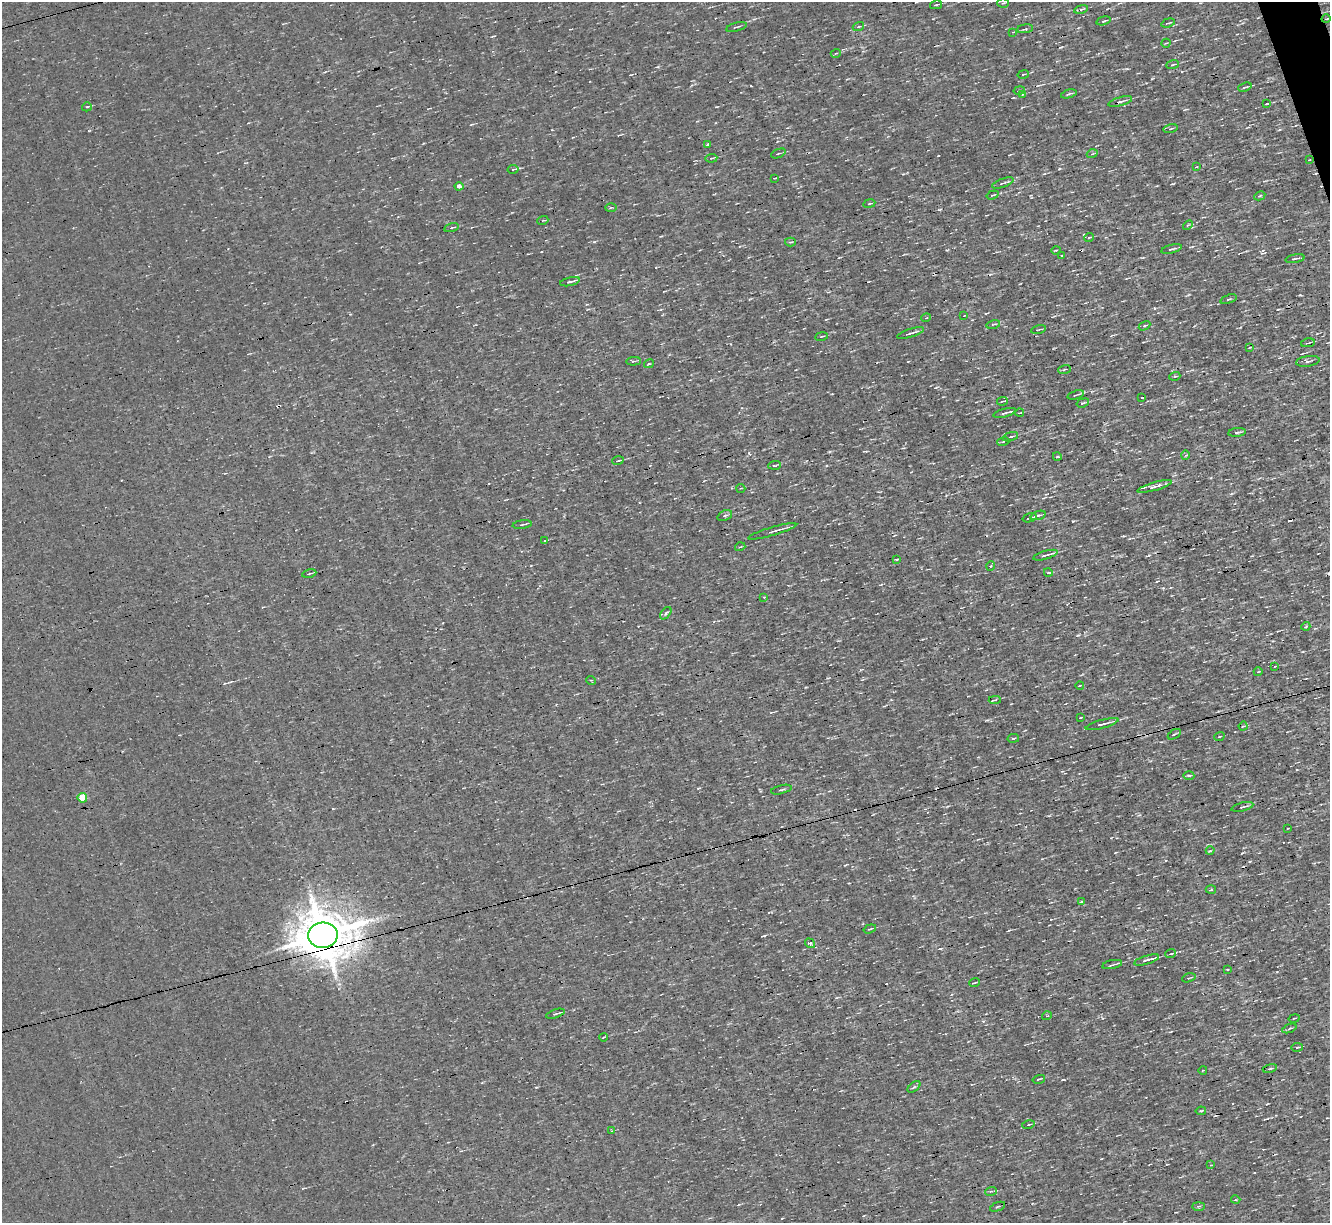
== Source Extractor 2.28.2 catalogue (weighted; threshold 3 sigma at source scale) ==
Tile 10 of 4 x 4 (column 2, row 3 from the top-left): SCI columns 1329-2656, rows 1481-2701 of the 5312 x 5277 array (HDU 1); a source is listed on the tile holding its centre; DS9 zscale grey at full resolution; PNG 1332 x 1225 px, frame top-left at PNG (2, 2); each listed source drawn as its Kron ellipse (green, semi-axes under 4 px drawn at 4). Shown black and unused: <1% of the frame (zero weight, under 3 of 4 exposures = <1% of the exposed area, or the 3 px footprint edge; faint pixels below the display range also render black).
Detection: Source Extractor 2.28.2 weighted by HDU 2 'WHT'; one run over the whole footprint, this tile lists its part. Background 3.45e-04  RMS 0.044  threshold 0.199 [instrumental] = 3 sigma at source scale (4.5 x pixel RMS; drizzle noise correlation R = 1.50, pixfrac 1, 0.05/0.05 arcsec/px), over >= 5 px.
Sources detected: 146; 7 cosmic-ray / hot-pixel residue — neither listed nor drawn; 2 inside a brighter listed object's ellipse — not listed separately; the other 137 listed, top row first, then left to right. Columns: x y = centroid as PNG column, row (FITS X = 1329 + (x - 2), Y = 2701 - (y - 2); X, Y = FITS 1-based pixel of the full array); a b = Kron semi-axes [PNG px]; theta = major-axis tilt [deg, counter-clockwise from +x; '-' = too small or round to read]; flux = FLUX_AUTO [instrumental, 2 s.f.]
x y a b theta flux
1003 3 6 4 4 7
936 5 6 2 12 7.1
1081 9 7 3 14 7.5
1326 19 4 3 - 3.7
1104 21 7 3 16 7.2
1168 23 7 2 18 5.5
736 27 10 2 16 5.7
858 27 6 2 19 4.6
1025 29 8 2 9 5.6
1013 32 3 3 - 3.4
1166 43 5 3 - 5.1
836 53 5 3 - 4.6
1172 65 6 3 18 5.7
1023 74 6 2 14 4
1245 87 7 3 20 6.9
1019 90 6 3 11 4.2
1023 94 4 3 - 4.4
1069 94 8 4 17 8
1120 102 12 3 16 14
1267 104 4 2 - 7.4
87 107 5 4 - 6.7
1171 129 7 3 11 6.5
708 144 3 3 - 4.3
778 153 8 2 22 4.5
1092 154 5 3 - 5.1
711 158 6 2 5 4.4
1310 160 3 2 - 4.4
1196 167 4 2 - 3.1
513 169 5 2 - 4.7
775 178 3 2 - 3.1
1003 183 11 3 21 8.1
459 186 4 4 - 25
993 195 6 3 19 5.8
1260 196 6 4 28 5.8
869 203 6 3 10 4.8
611 208 5 3 - 4.3
543 220 6 3 20 4.7
1188 225 6 3 44 4.5
451 228 7 3 15 6.4
1089 238 5 3 - 5.4
790 242 5 4 - 6.2
1171 249 10 3 15 9.3
1056 250 4 3 - 3.4
1062 255 3 2 - 3.4
1295 259 9 3 11 8
570 282 10 2 13 12
1228 299 8 3 21 5.8
964 316 3 2 - 4
926 318 5 3 - 3.9
993 324 7 3 13 4.9
1144 326 6 3 29 5.9
1038 329 7 2 11 5.9
910 333 14 2 17 12
822 336 6 2 10 4.7
1308 343 7 2 11 4.1
1250 347 3 2 - 2.9
633 361 7 3 4 5.6
1308 361 12 5 8 14
649 364 5 3 - 4.5
1064 369 6 3 19 5.1
1175 376 5 3 - 4.3
1076 395 8 3 18 6.8
1142 398 3 2 - 4.2
1002 401 5 2 - 4.7
1083 403 6 4 18 7
1020 412 4 2 - 2.9
1004 413 11 3 15 9.6
1237 432 9 3 6 6.4
1010 437 8 4 17 9.8
1003 441 6 3 11 5.8
1185 455 4 3 - 6.1
1057 456 4 3 - 4.4
618 461 6 3 18 5.7
775 465 6 2 5 5.7
1155 486 18 4 16 22
741 488 4 3 - 3.6
1038 515 8 3 17 8
725 516 7 5 23 9.6
1030 518 7 2 17 12
522 524 10 2 7 6.6
772 531 25 3 16 17
545 541 3 3 - 15
740 547 5 3 - 3.8
1045 555 13 3 16 16
896 559 3 3 - 6.5
991 566 5 3 - 3.9
1048 572 4 3 - 5.1
309 574 7 2 12 5.2
764 597 3 3 - 3.1
666 613 7 4 49 8.7
1306 626 4 3 - 4.2
1275 666 4 2 - 3
1258 672 4 3 - 3
591 680 5 3 - 4.3
1080 685 4 2 - 3.3
995 700 6 2 4 3.6
1080 718 4 2 - 3.5
1102 724 17 3 15 20
1243 726 4 3 - 3.9
1174 734 7 3 33 5.8
1219 737 5 2 - 3.8
1013 738 6 3 10 5.8
1189 776 5 3 - 7
781 790 10 2 13 6.1
82 798 5 4 - 100
1242 807 11 3 13 12
1288 828 3 2 - 2.8
1210 851 4 2 - 4.1
1211 890 5 3 - 4.2
1081 902 3 2 - 3.2
870 929 6 3 18 6.2
323 935 15 12 4 24000
810 943 5 4 - 8.6
1171 953 5 3 - 5.5
1147 960 13 4 17 26
1112 965 10 3 11 7.1
1227 970 3 2 - 4
1189 978 7 3 16 5.1
975 983 5 2 - 3.7
556 1014 9 3 18 8.8
1047 1016 5 3 - 3.9
1294 1018 5 2 - 4.3
1289 1028 7 2 22 5.5
604 1037 4 3 - 4
1297 1047 6 3 8 5.7
1270 1069 7 3 12 5.9
1203 1070 4 2 - 3.3
1039 1079 6 2 15 5.1
914 1087 7 4 37 7.2
1201 1111 5 3 - 6.8
1028 1124 6 2 11 4.8
612 1131 4 4 - 4.4
1211 1165 2 2 - 2.8
991 1191 6 3 18 5.9
1236 1200 4 3 - 4.2
1198 1206 6 3 0 5.8
998 1207 8 2 21 5.4
Overlapping masked pixels (flux is a lower limit): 4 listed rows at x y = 1326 19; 1120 102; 1310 160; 323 935
Unlisted compact peaks at least as high as the median listed source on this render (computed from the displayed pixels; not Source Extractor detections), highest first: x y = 1300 295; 1073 521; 1078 635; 1149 555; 749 453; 594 242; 1059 169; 1242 853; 947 250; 1155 308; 829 452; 764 936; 1061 47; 1173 184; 1278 309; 658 67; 1163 588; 1189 294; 536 1087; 1152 79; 1009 930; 1063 1079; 1277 972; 941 949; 698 788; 939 210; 1250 861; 936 387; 845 865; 333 809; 1267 1104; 751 86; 987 720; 983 1021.